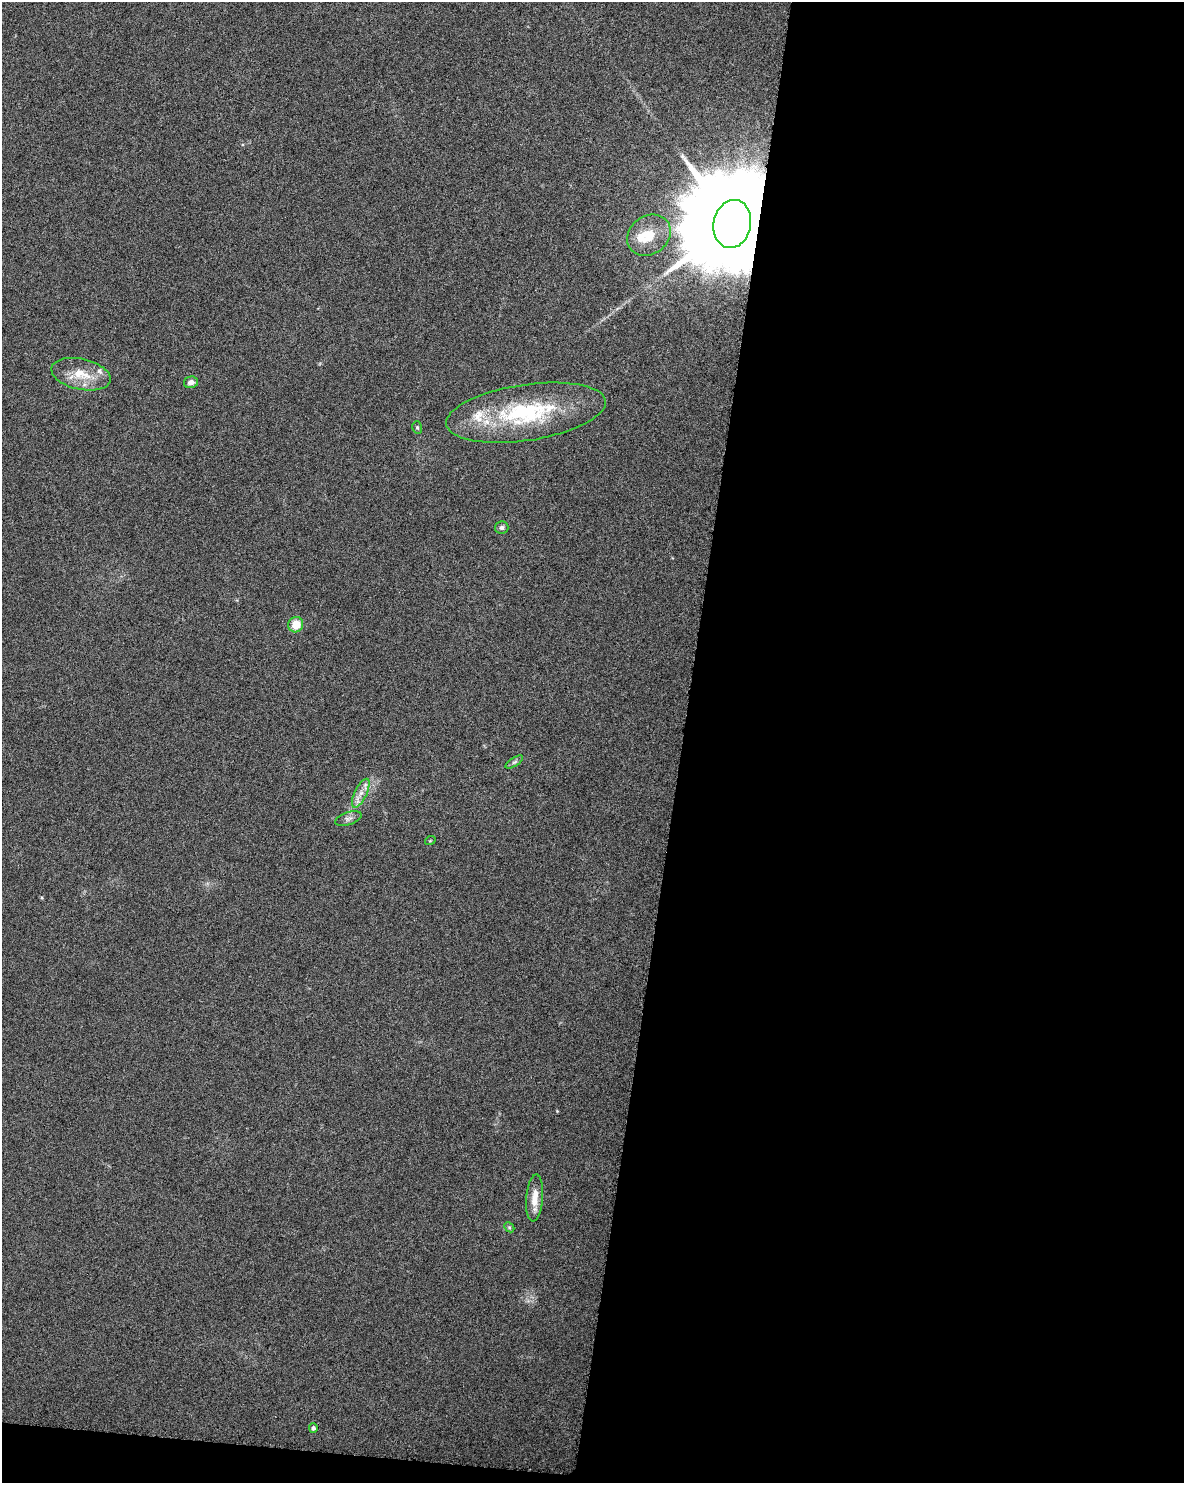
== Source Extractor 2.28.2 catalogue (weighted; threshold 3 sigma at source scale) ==
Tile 12 of 4 x 3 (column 4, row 3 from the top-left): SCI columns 3548-4729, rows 231-1711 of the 4740 x 4960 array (HDU 1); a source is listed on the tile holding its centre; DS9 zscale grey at full resolution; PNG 1186 x 1485 px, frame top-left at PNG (2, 2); each listed source drawn as its Kron ellipse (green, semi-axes under 4 px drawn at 4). Shown black and unused: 44% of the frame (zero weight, under 3 of 6 exposures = <1% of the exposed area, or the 3 px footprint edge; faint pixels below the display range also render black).
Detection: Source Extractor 2.28.2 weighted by HDU 2 'WHT'; one run over the whole footprint, this tile lists its part. Background 0.0175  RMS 0.0035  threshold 0.0143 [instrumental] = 3 sigma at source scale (4.09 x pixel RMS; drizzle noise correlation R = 1.36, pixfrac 0.8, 0.0396/0.0396 arcsec/px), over >= 5 px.
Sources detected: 18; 3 inside a brighter listed object's ellipse — not listed separately; the other 15 listed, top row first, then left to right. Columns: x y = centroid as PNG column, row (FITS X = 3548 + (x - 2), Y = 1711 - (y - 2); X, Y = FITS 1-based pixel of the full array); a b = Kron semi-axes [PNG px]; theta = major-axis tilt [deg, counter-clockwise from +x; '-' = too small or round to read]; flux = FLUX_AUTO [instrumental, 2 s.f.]
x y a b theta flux
732 224 24 18 79 11000
649 235 23 19 37 7.6
81 374 30 15 -13 8.2
191 382 7 5 12 1.6
526 413 80 28 9 38
417 427 6 5 - 0.52
502 527 7 6 - 0.86
296 625 8 7 - 4.9
514 762 10 4 33 0.77
361 793 16 6 64 2.6
348 818 14 6 17 1.3
430 841 5 3 - 0.29
535 1198 23 8 85 4.6
509 1227 6 4 -45 0.48
313 1428 5 4 - 0.94
Overlapping masked pixels (flux is a lower limit): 1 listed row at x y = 732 224